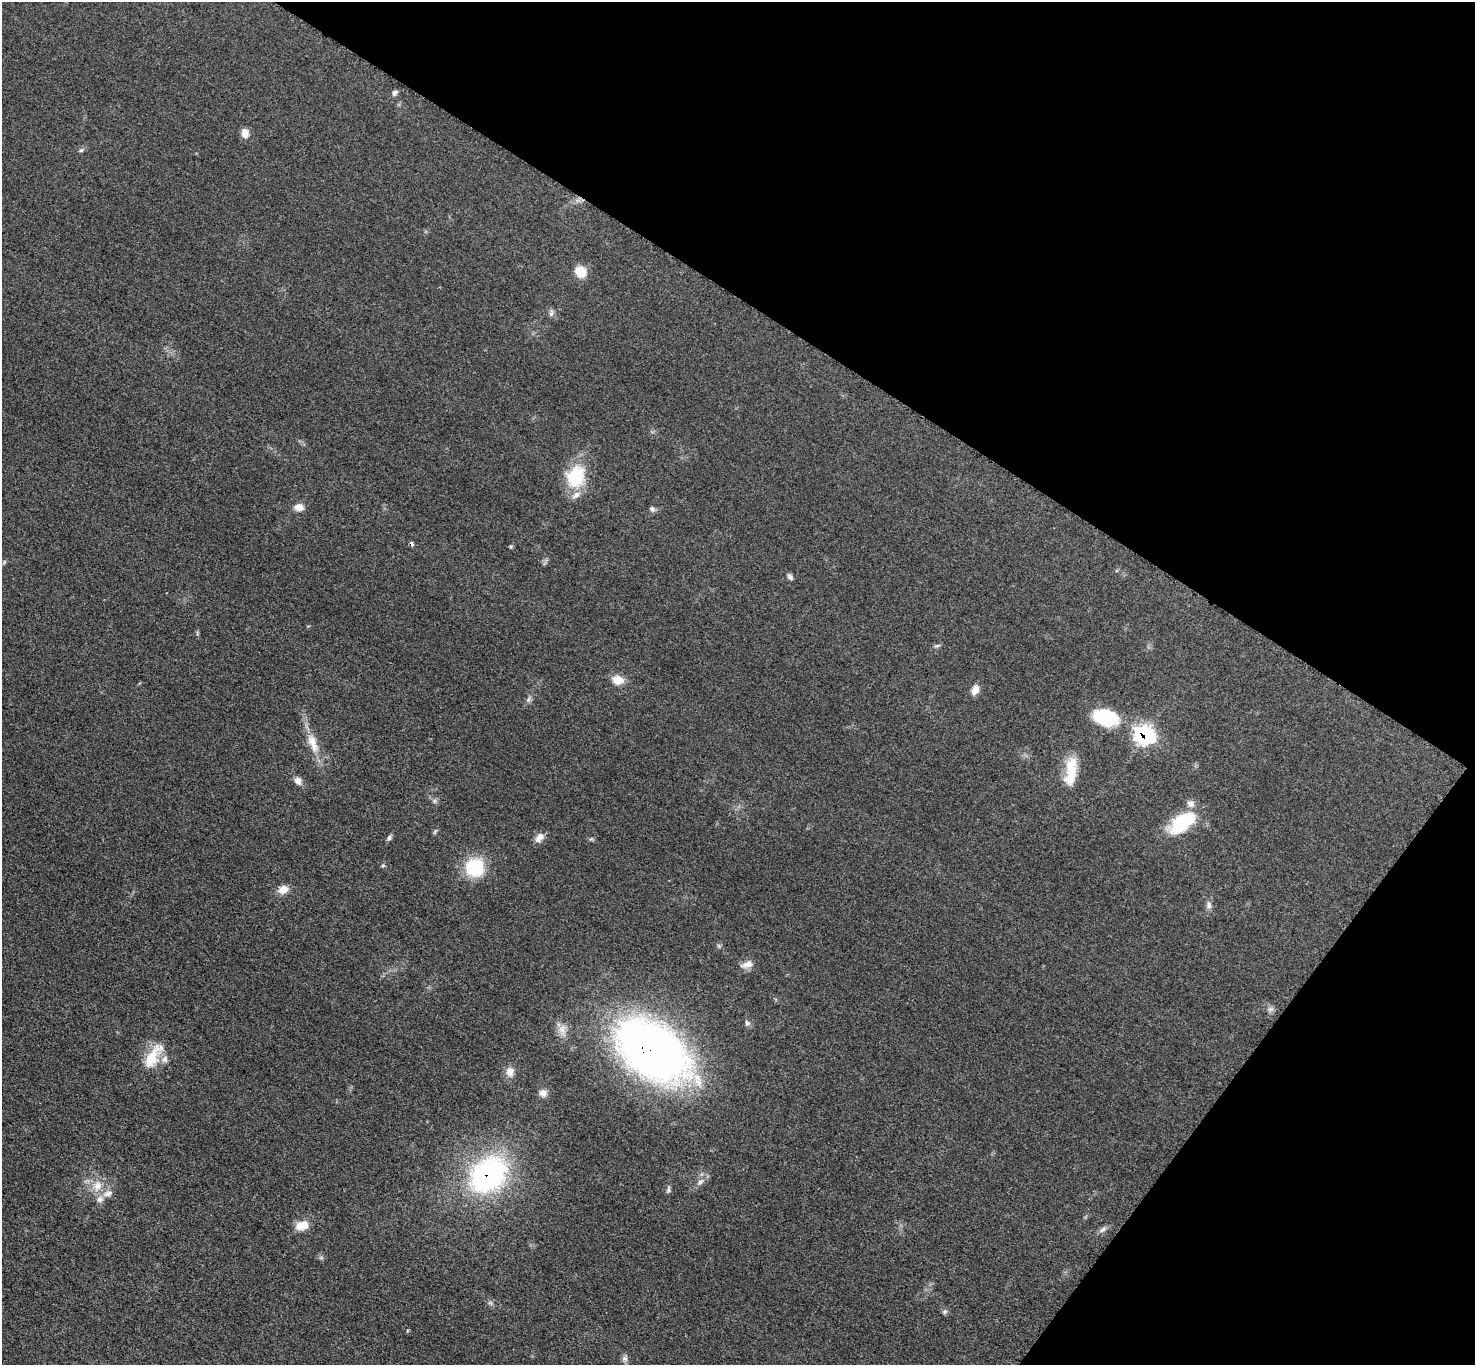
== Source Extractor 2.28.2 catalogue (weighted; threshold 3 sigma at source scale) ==
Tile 8 of 4 x 4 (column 4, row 2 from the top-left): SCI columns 4432-5904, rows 2889-4251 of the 5913 x 5919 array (HDU 1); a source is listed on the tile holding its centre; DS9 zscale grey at full resolution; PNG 1477 x 1367 px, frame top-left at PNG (2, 2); no overlay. Shown black and unused: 30% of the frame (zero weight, under 3 of 5 exposures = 1% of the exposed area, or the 3 px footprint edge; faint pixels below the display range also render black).
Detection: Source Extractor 2.28.2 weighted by HDU 2 'WHT'; one run over the whole footprint, this tile lists its part. Background 0.0536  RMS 0.0058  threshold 0.0259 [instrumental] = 3 sigma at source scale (4.5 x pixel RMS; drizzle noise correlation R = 1.50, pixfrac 1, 0.05/0.05 arcsec/px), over >= 5 px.
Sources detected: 48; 1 cosmic-ray / hot-pixel residue — not listed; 4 inside a brighter listed object's ellipse — not listed separately; the other 43 listed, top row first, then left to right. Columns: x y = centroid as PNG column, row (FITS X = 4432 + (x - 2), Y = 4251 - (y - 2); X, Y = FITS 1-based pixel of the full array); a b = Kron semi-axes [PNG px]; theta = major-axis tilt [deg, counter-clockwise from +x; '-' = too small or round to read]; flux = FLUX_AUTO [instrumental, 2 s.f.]
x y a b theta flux
394 93 8 6 43 1.6
245 133 12 8 -76 4.1
81 150 6 5 - 0.98
581 272 13 11 -46 8.7
551 314 8 6 89 1.7
576 476 29 23 65 26
299 507 11 8 -5 4.2
652 509 7 6 - 1.3
511 546 6 3 19 0.68
790 577 9 5 -49 1.4
937 646 7 4 19 0.95
618 680 12 10 -22 7.4
975 690 13 9 63 3.8
528 700 8 5 59 1.5
1106 717 28 17 -14 31
1145 735 10 9 - 110
313 743 31 11 -68 11
1071 771 38 13 83 16
298 781 10 8 -52 3
1183 822 29 16 39 35
389 838 8 5 70 1.3
539 838 12 8 56 4.3
383 865 5 5 - 0.76
475 867 22 22 - 25
283 889 12 10 31 4.8
1209 905 11 6 -77 2.1
747 964 16 8 15 4.1
1270 1009 7 4 18 1.3
747 1023 8 6 -47 1.6
562 1030 14 9 -77 4.6
653 1050 56 35 -36 500
153 1056 39 14 59 16
510 1072 12 10 86 4.2
543 1093 10 9 - 2.9
488 1175 37 28 39 110
700 1182 9 6 49 2.3
97 1186 13 11 68 6.6
669 1189 10 4 86 1.3
108 1193 14 7 17 3.5
302 1226 16 10 16 7.8
1103 1229 12 5 38 2.1
945 1312 7 5 31 1.1
625 1359 9 6 -62 1.9
Overlapping masked pixels (flux is a lower limit): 3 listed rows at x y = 1145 735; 653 1050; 488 1175